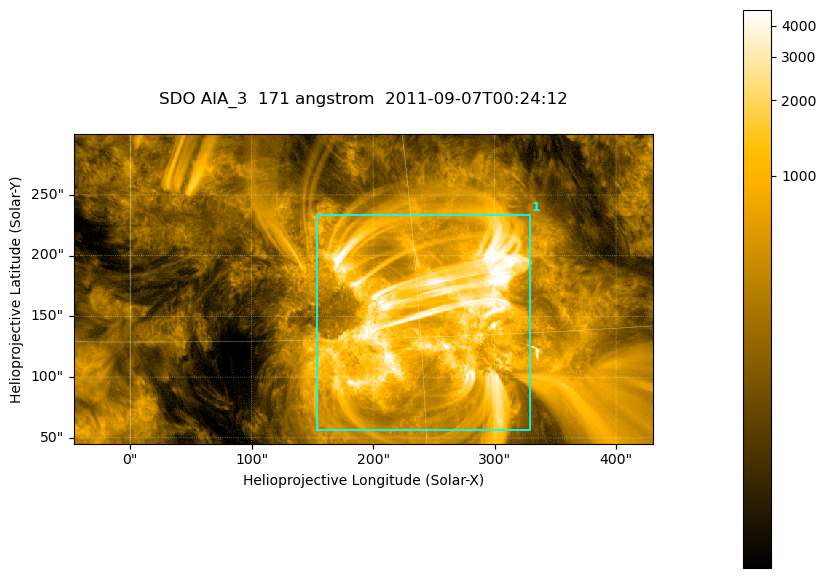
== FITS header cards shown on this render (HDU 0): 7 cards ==
TELESCOP= 'SDO     '           /
INSTRUME= 'AIA_3   '           /
WAVELNTH=                  171 /
WAVEUNIT= 'angstrom'           /
DATE-OBS= '2011-09-07T00:24:12.34' /
CTYPE1  = 'HPLN-TAN'           /
CTYPE2  = 'HPLT-TAN'           /

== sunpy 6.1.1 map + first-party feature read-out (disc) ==
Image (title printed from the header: SDO AIA_3  171 angstrom  2011-09-07T00:24:12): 795 x 425 px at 0.599 arcsec/px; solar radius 952 arcsec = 1588 px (partial field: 4.3% of the solar disc is inside the frame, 100% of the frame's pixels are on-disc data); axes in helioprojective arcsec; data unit not stated in the header (colour bar unlabelled)
Pointing: header CRPIX1/2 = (2050.96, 2049.84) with CRVAL1/2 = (0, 0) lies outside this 795 x 425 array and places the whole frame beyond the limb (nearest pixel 1.29 R_sun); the SolarSoft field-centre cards XCEN/YCEN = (191.8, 172.5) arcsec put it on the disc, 1738 arcsec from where CRPIX/CRVAL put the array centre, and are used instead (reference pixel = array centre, CRVAL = XCEN/YCEN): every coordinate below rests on XCEN/YCEN
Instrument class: DISC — disc imager (sunpy class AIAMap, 171 A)
Bright regions (active regions / flare kernels): reference = the on-disc median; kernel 7 px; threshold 5 sigma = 1280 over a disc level ~295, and >= 1.15x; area >= 337 px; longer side >= 5 px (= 3 arcsec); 1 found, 1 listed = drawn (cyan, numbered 1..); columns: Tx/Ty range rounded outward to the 2 arcsec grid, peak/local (2 s.f.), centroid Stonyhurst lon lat
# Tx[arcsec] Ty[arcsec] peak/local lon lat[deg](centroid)
1 154..330 56..234 22 +16 +16